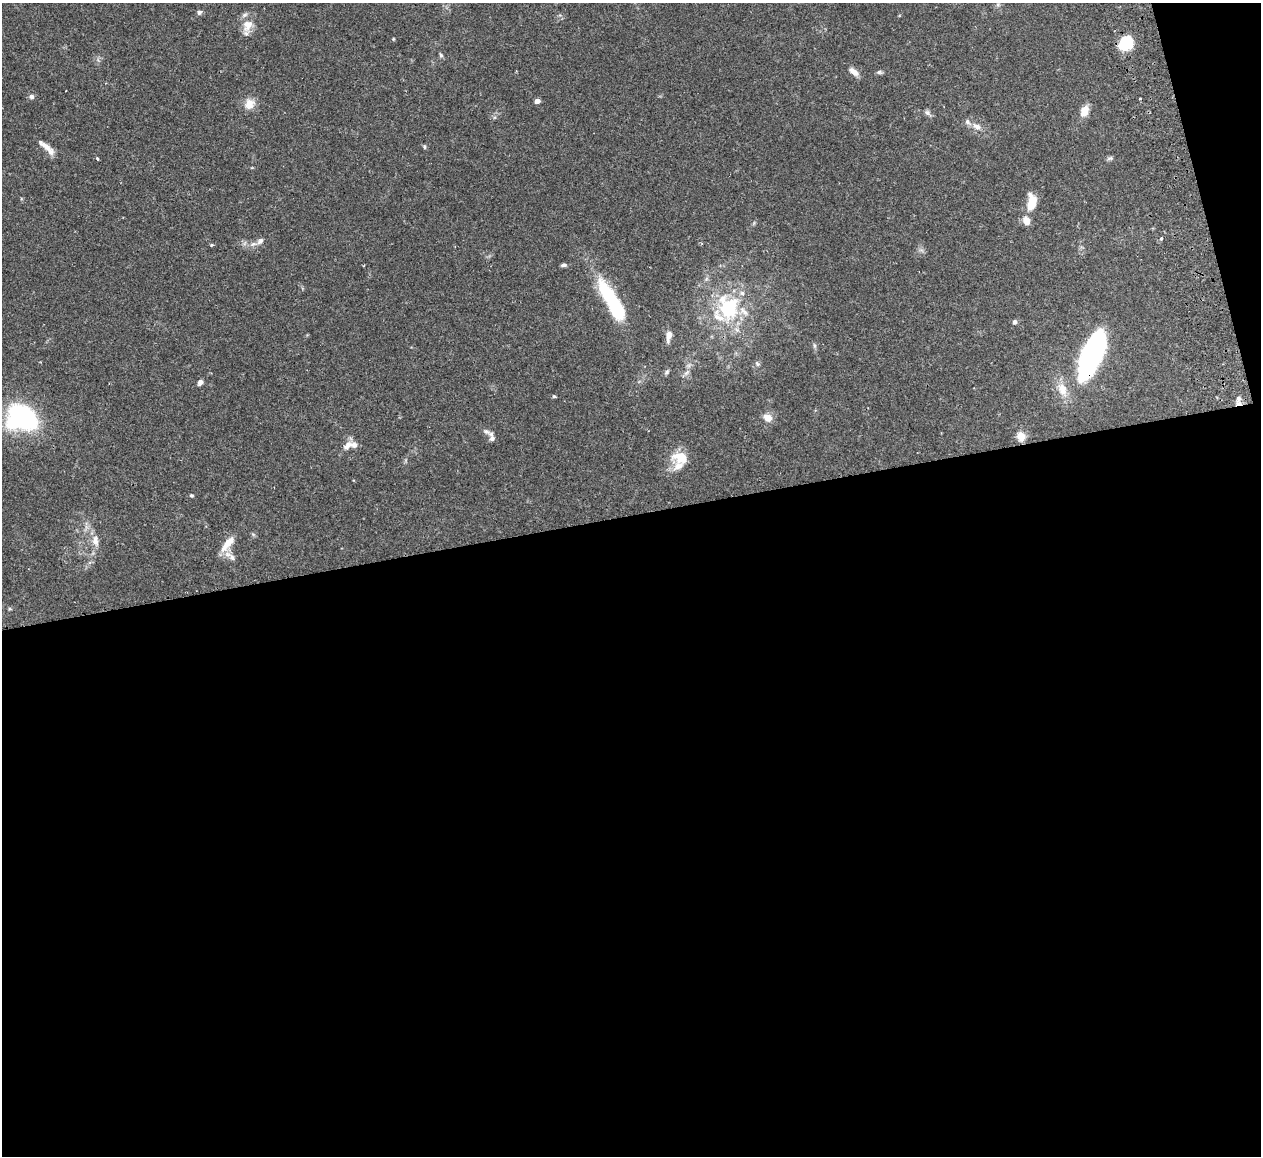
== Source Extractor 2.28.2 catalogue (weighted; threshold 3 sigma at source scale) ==
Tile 16 of 4 x 4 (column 4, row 4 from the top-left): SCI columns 3835-5093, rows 159-1312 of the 5149 x 5047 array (HDU 1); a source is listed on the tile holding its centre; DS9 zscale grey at full resolution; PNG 1263 x 1158 px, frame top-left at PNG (2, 3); no overlay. Shown black and unused: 57% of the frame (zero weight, under 2 of 3 exposures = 3% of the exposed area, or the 3 px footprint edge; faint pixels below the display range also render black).
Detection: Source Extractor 2.28.2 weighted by HDU 2 'WHT'; one run over the whole footprint, this tile lists its part. Background 0.0823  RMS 0.0059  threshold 0.0264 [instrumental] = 3 sigma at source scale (4.5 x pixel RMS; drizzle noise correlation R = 1.50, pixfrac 1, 0.05/0.05 arcsec/px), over >= 5 px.
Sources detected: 56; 2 inside a brighter object's white glare — not listed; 7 inside a brighter listed object's ellipse — not listed separately; the other 47 listed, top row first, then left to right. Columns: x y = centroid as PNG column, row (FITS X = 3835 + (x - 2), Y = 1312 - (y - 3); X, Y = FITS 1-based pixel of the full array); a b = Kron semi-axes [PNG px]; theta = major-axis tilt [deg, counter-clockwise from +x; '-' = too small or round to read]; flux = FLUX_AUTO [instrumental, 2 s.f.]
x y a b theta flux
199 12 6 5 - 1.6
248 25 18 12 66 7.2
393 39 5 3 - 0.44
1126 43 16 12 47 15
441 55 6 5 - 1
854 72 13 6 -38 3.6
879 72 8 5 -9 1.1
31 97 6 6 - 1.8
1140 99 3 3 - 0.92
537 101 5 4 - 2.5
249 104 14 12 64 5.7
1084 111 12 8 67 6.1
927 113 9 6 -50 1.6
977 126 12 7 -22 3.1
47 147 24 6 -46 5
424 147 6 4 -70 0.84
1110 158 8 5 29 1.1
98 159 3 3 - 1.2
1031 203 17 9 84 11
1026 221 10 8 -63 4.7
1161 238 4 4 - 0.74
260 241 11 7 43 2.5
211 245 4 3 - 0.76
563 265 8 4 6 1.3
613 303 50 13 -60 50
729 308 33 28 73 40
1014 322 6 5 - 1.4
669 336 11 6 79 4.4
757 364 7 4 -53 0.88
1087 365 25 17 80 68
667 372 8 5 54 1.2
686 373 8 5 44 1.6
200 382 6 4 53 2.5
1062 389 19 12 -69 7.6
554 396 5 4 - 0.68
1238 398 7 6 - 1.6
1239 403 9 5 -3 2.2
22 417 31 25 -12 74
768 418 10 8 -27 5.2
1021 436 11 9 -72 5.2
492 437 14 7 -69 3
347 446 15 8 44 3.9
680 457 23 16 -13 11
191 495 5 4 - 0.73
95 540 16 9 -83 4.5
228 543 24 8 52 8.5
232 557 10 7 -30 2.5
Overlapping masked pixels (flux is a lower limit): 2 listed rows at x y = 1087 365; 1239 403